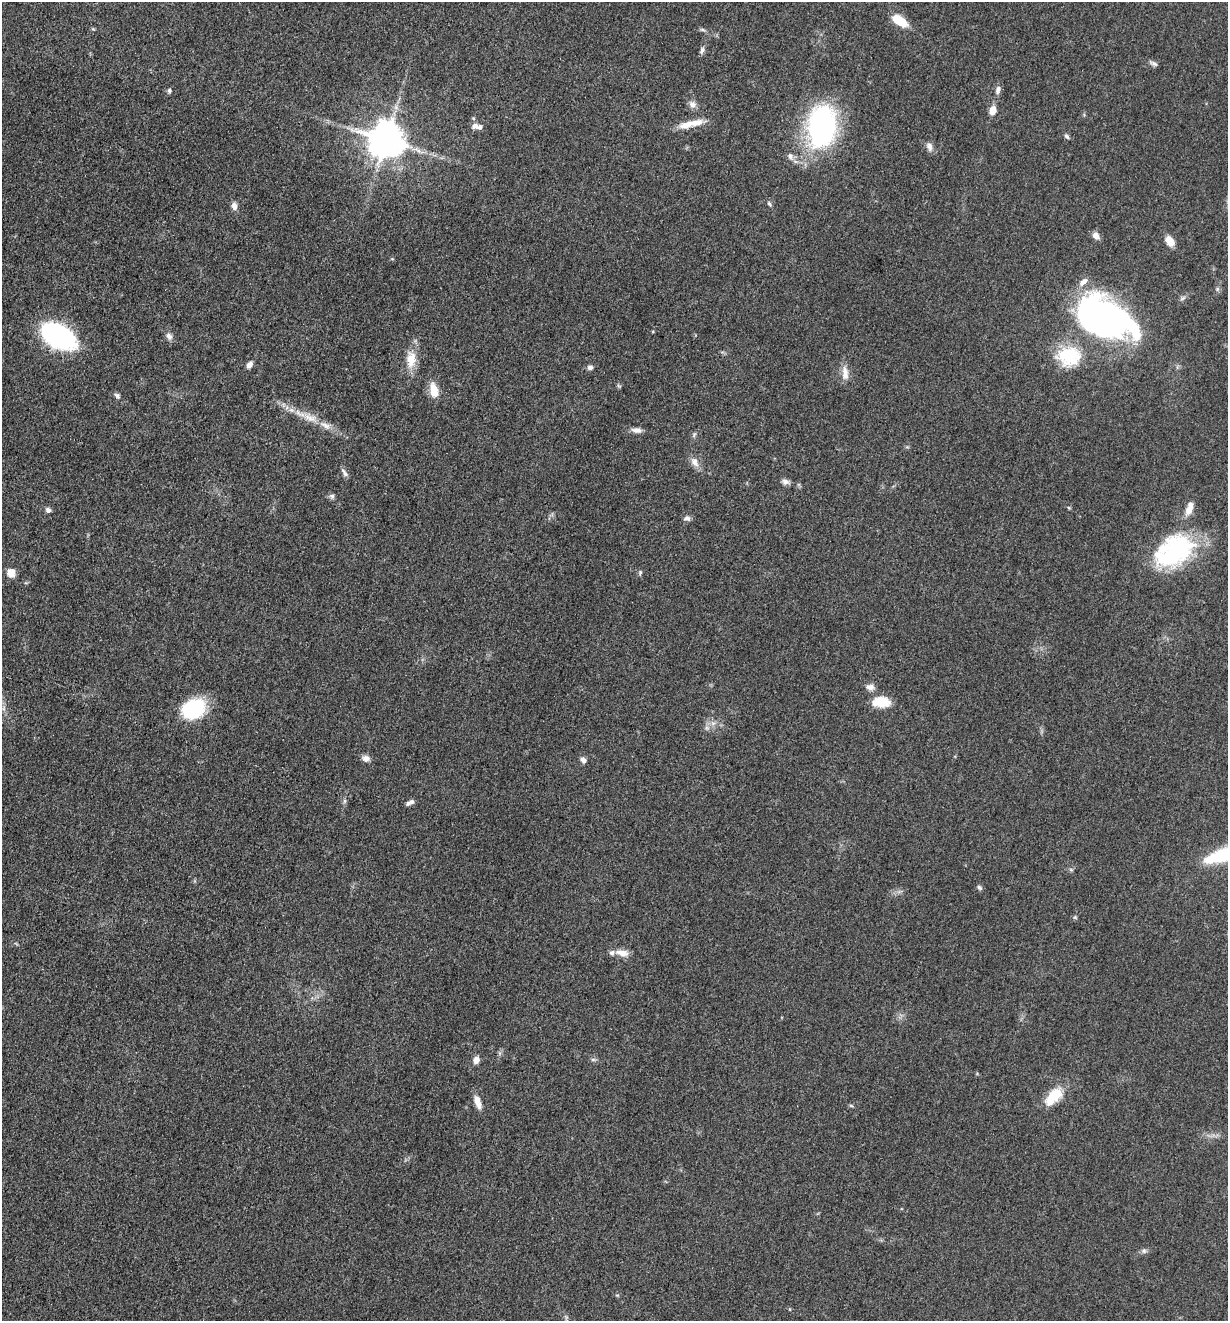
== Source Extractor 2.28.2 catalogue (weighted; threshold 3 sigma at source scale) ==
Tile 11 of 4 x 4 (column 3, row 3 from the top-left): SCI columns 2714-3939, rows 1330-2648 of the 5304 x 5292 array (HDU 1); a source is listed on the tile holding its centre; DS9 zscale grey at full resolution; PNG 1230 x 1323 px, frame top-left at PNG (2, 2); no overlay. Shown black and unused: <1% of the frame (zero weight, under 3 of 5 exposures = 1% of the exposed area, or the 3 px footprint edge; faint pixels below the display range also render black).
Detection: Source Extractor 2.28.2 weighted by HDU 2 'WHT'; one run over the whole footprint, this tile lists its part. Background 0.0509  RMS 0.0056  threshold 0.0251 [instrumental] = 3 sigma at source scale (4.5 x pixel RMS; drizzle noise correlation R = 1.50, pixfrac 1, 0.05/0.05 arcsec/px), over >= 5 px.
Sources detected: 66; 6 inside a brighter listed object's ellipse — not listed separately; the other 60 listed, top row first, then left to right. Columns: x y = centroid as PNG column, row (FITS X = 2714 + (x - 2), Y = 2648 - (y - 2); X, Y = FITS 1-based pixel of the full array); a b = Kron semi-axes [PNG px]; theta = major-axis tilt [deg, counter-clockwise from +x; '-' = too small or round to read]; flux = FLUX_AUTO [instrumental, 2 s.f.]
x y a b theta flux
899 21 16 8 -32 14
703 30 8 3 -19 1
702 50 10 5 73 1.7
1154 64 11 5 -21 1.6
998 90 11 6 71 2.3
169 91 6 5 - 1.2
692 104 10 9 - 3
993 110 8 6 78 6.4
691 124 35 8 12 9.3
475 126 8 7 - 2.7
822 126 41 27 84 110
1067 136 7 5 -49 1.2
386 140 10 10 - 1400
929 147 12 7 -75 2.6
790 156 9 8 - 2.1
769 204 7 4 -46 1
234 206 9 7 -79 2.9
1096 236 10 7 -47 3
1170 241 11 7 -60 6.5
1105 319 65 37 -24 190
59 336 27 15 -29 150
169 336 10 7 -54 2.4
1069 356 28 22 0 28
411 360 24 13 87 10
249 365 9 6 53 2.6
590 368 7 6 - 1.8
845 373 21 9 -87 5.2
434 390 17 9 -79 8.4
117 396 8 6 -49 1.5
310 418 22 10 -23 8.5
637 430 13 6 -4 2.9
695 462 15 8 -69 3.8
344 473 13 5 -55 1.9
785 482 10 7 -15 2.2
332 496 7 7 - 1.4
1189 508 17 8 70 5.6
48 510 7 6 - 1.8
687 518 9 7 -7 1.8
1174 551 46 31 32 68
640 572 6 5 - 0.93
11 573 11 9 -79 4.6
870 687 11 9 -10 3.1
882 703 18 15 -11 11
194 709 25 19 27 36
707 728 7 5 -44 1.4
366 758 9 8 - 2.9
583 760 8 6 -54 2.3
344 801 7 4 89 1.1
410 802 12 5 27 2
1222 855 32 11 21 36
980 888 7 5 -44 1.3
1075 917 5 5 - 0.78
622 953 19 9 -11 5
593 1059 7 4 0 1
476 1060 8 7 - 3.2
1055 1095 18 11 39 17
478 1102 16 7 -71 5.2
851 1106 6 4 -20 0.71
1144 1251 7 6 - 1.5
566 1317 7 4 -56 0.97
Isophote crosses this tile's border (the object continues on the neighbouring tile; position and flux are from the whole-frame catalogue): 1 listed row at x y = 1222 855